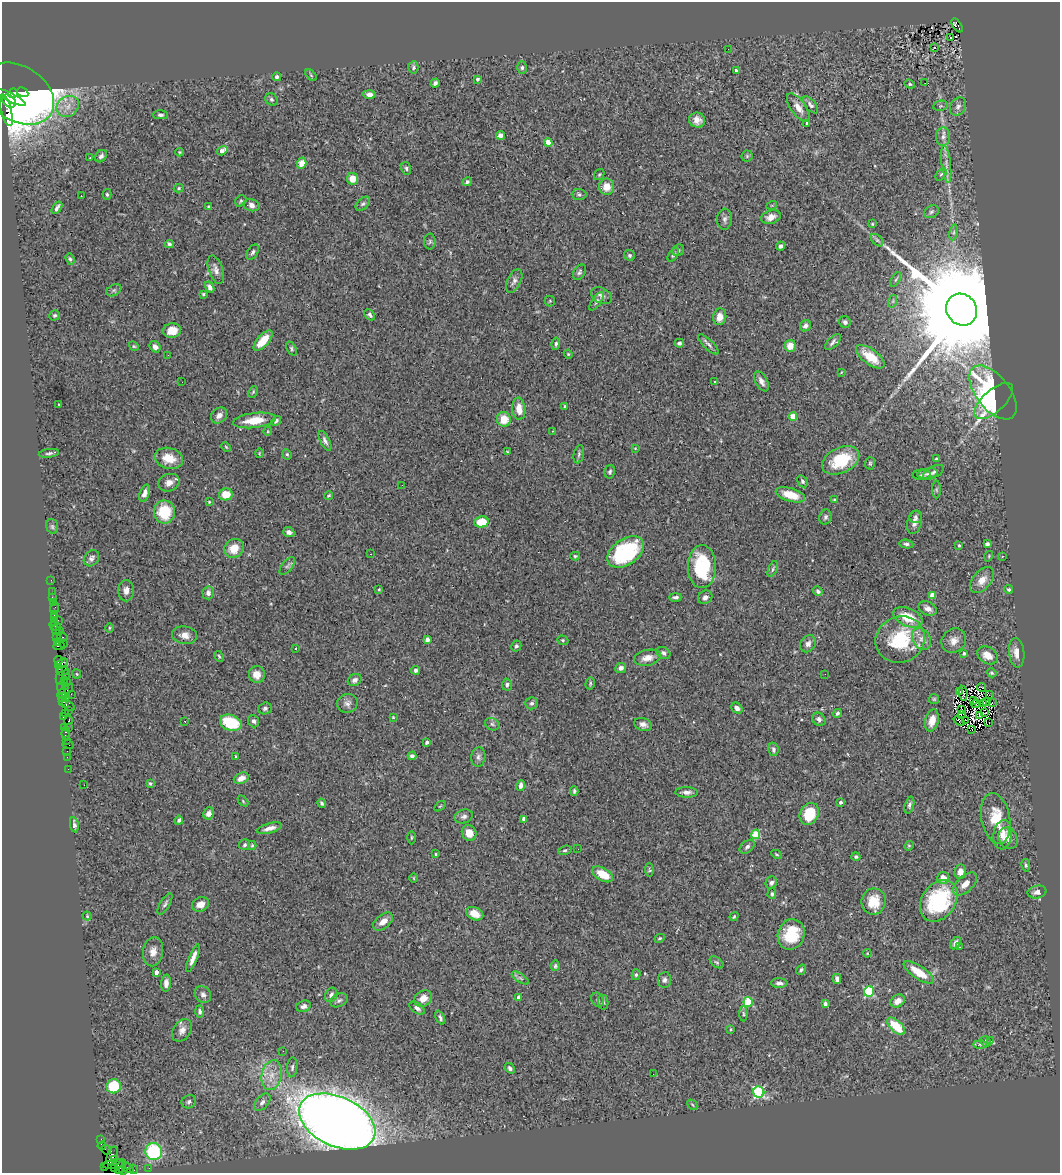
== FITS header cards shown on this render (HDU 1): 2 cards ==
NAXIS1  =                 1058
NAXIS2  =                 1171

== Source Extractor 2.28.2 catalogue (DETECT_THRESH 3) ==
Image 1058 x 1171 px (HDU 1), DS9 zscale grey, 1 PNG px = 1 image px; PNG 1062 x 1175 px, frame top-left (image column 1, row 1171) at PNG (2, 2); each listed source drawn as its Kron ellipse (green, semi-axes under 4 px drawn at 4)
Background 1.01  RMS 0.06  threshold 0.179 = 3 sigma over >= 5 px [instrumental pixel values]
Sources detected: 402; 7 with non-positive FLUX_AUTO (blend fragments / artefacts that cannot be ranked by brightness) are neither listed nor drawn; the other 395 listed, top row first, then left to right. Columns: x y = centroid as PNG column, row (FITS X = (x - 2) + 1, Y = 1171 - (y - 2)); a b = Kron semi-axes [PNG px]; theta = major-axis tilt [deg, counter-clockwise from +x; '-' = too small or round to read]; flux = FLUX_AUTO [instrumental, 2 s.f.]
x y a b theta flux
957 25 8 4 -56 320
951 37 3 2 - 4.6
934 48 3 3 - 53
728 49 2 2 - 2.7
413 67 6 5 - 8.3
522 68 6 4 89 6.9
736 70 3 3 - 6.3
311 75 7 4 -46 5.6
277 77 4 4 - 9.3
478 79 4 4 - 11
435 83 4 4 - 10
925 83 2 2 - 3.5
910 84 5 4 - 5.9
23 92 6 4 -29 600
13 93 5 4 - 1900
18 94 38 27 -33 3000
369 94 6 4 -1 18
11 98 17 4 -27 3900
271 99 6 6 - 8.3
9 101 8 5 -40 3200
811 105 10 5 -50 12
68 106 12 10 34 37
940 106 7 5 12 7
958 106 10 7 59 15
798 108 17 7 -55 32
6 110 16 5 -75 770
160 115 7 4 0 9.1
697 120 8 7 - 29
807 124 4 3 - 6.9
500 135 4 4 - 19
943 137 9 7 87 18
548 142 4 4 - 88
222 151 6 4 33 37
179 152 4 3 - 4.4
101 156 7 5 47 13
747 156 5 5 - 5.5
90 158 2 2 - 2.2
302 163 5 4 - 45
946 164 18 4 -83 25
406 168 6 5 - 7.3
941 174 7 4 53 6.2
599 175 6 4 54 5.7
353 179 6 5 - 45
467 182 5 4 - 9.3
607 187 8 7 - 48
179 188 5 4 - 5.7
107 194 5 4 - 7.3
579 194 7 5 -1 8.6
81 196 2 2 - 2.8
241 201 6 5 - 6.5
363 204 8 5 43 9.2
251 205 8 6 -15 23
772 205 5 3 - 3.5
208 207 3 3 - 4.6
57 208 7 3 55 13
931 212 8 6 33 9
771 217 10 6 18 28
725 219 10 7 84 15
872 224 3 3 - 3.6
953 232 8 4 81 8.7
877 240 7 4 -45 9
430 242 8 6 88 9.2
169 244 4 3 - 7.8
780 246 4 3 - 13
678 250 6 5 - 7.5
253 252 8 5 58 10
630 255 6 5 - 7.7
673 255 7 4 55 7.6
70 259 6 4 -70 7.2
216 270 15 7 -72 22
579 272 8 5 57 10
896 279 8 3 60 5.8
514 281 13 6 64 17
210 287 6 4 -62 18
114 290 8 5 29 9.1
203 294 4 4 - 5
601 296 11 7 -28 18
550 301 5 5 - 5.1
597 301 11 4 53 10
893 301 6 4 72 6.3
962 310 16 15 - 150000
55 315 5 5 - 6.6
370 315 6 4 -45 10
720 317 8 6 82 34
845 322 6 5 - 14
805 326 6 5 - 17
172 330 9 7 10 42
263 341 13 5 48 68
833 342 10 5 43 12
679 343 5 4 - 9.1
556 344 6 4 83 8.3
708 344 13 5 -44 13
134 346 5 4 - 5
790 346 6 5 - 54
155 347 6 5 - 19
291 349 7 4 -58 7.6
568 354 4 4 - 4.1
168 355 2 2 - 1.8
870 357 17 7 -36 87
841 372 4 3 - 3
761 381 11 5 -61 20
182 382 2 2 - 2.6
714 382 3 2 - 4.8
253 392 6 4 65 5.1
993 392 32 16 -51 640
994 401 24 11 42 380
59 404 3 2 - 3.2
565 406 4 4 - 4.9
519 409 11 6 -84 49
219 415 9 7 44 22
793 417 4 4 - 110
504 419 7 7 - 68
254 420 21 7 7 83
276 421 5 3 - 8
268 431 5 3 - 3.3
552 431 2 2 - 4.1
325 441 11 4 -63 14
226 447 5 3 - 4.2
635 448 4 3 - 3.4
507 451 4 2 - 2.7
49 453 10 4 8 9.2
259 453 5 3 - 3.3
287 454 5 4 - 6.1
579 454 9 5 77 8.5
169 458 14 10 -13 62
936 459 4 3 - 6.3
841 460 19 12 26 180
870 463 6 5 - 6.6
610 472 7 5 76 8.2
933 472 11 5 28 12
928 474 10 5 8 11
922 475 9 5 0 8.3
802 481 6 4 -59 8.4
169 483 11 8 22 28
402 485 2 2 - 1.7
936 490 9 4 -90 7.1
145 493 9 5 70 20
226 494 7 6 - 73
790 495 15 6 -17 72
328 496 4 3 - 4.5
835 500 4 4 - 8.8
209 502 3 3 - 3.8
164 512 11 10 - 150
825 517 8 6 73 11
915 517 6 6 - 10
481 522 7 5 9 84
915 522 12 7 75 22
52 526 8 5 -74 9.3
289 532 6 5 - 15
906 544 7 4 -8 9.3
987 544 4 4 - 11
959 545 3 3 - 4.4
234 548 10 9 - 65
626 552 20 13 34 330
370 554 3 2 - 4.7
575 556 5 4 - 5
989 556 5 3 - 3.5
1002 556 3 3 - 4.1
91 558 9 7 52 13
287 566 11 5 52 11
702 567 21 14 90 270
773 569 8 4 69 7.9
51 580 2 2 - 8.1
982 580 15 9 50 43
379 589 3 3 - 3.7
1009 589 4 3 - 7.3
126 591 11 8 -90 22
818 591 5 4 - 10
52 592 2 2 - 28
208 593 6 5 - 15
932 595 4 4 - 62
675 597 6 3 0 10
705 597 7 6 - 16
52 598 3 2 - 34
53 603 3 3 - 65
55 608 6 2 69 18
928 609 9 6 -26 21
54 614 3 2 - 47
908 617 15 9 -23 110
54 618 3 3 - 42
58 620 2 2 - 16
55 622 2 2 - 28
55 626 6 3 -22 69
109 628 5 3 - 3.8
55 629 3 2 - 50
59 631 2 2 - 43
185 635 13 8 -9 29
63 637 5 3 - 140
56 638 3 3 - 28
921 639 11 8 -59 31
427 640 4 4 - 22
563 640 6 4 -20 6.3
900 640 25 23 24 260
954 641 13 11 46 34
57 643 3 3 - 25
64 644 3 2 - 90
808 644 9 7 55 18
59 646 6 3 6 73
516 646 5 4 - 7.6
295 648 3 3 - 15
663 653 7 5 -31 11
964 653 4 3 - 8.1
1017 653 15 7 -84 33
987 655 11 8 -32 43
219 656 6 4 -62 5.4
647 658 14 7 12 35
58 660 4 3 - 99
61 664 7 3 29 180
621 668 5 5 - 17
59 669 3 2 - 27
416 670 4 4 - 14
63 671 6 3 12 100
992 673 5 4 - 6.1
77 674 5 4 - 4.4
257 674 8 8 - 38
825 674 2 2 - 2.5
66 675 4 3 - 130
60 679 6 2 90 160
64 680 2 2 - 37
355 680 7 5 31 14
67 682 2 2 - 36
590 683 6 4 72 5.9
507 685 6 5 - 9.3
65 686 3 3 - 65
982 687 4 2 - 1.2
61 688 6 2 -84 64
65 691 9 4 37 210
960 692 3 2 - 1.5
963 693 7 3 -81 3.7
71 694 2 2 - 41
989 695 2 2 - 9.8
66 696 3 3 - 160
62 697 4 3 - 90
934 699 5 5 - 5.1
973 701 3 2 - 2.1
987 701 2 2 - 6.1
63 702 4 2 - 61
347 703 10 9 - 19
532 703 6 6 - 10
976 703 5 2 - 1.4
984 703 4 2 - 3.9
992 703 3 2 - 1.8
68 706 7 3 -33 85
265 708 7 5 19 9.6
737 708 6 5 - 16
68 710 2 2 - 46
962 710 3 2 - 3.1
65 713 2 2 - 16
837 713 4 4 - 8.6
984 713 4 2 - 2
961 714 3 2 - 2.7
980 715 3 2 - 0.1
63 717 3 2 - 43
393 717 4 3 - 3.7
819 719 7 6 - 14
68 720 4 3 - 77
932 720 11 6 77 45
965 720 3 2 - 2.8
185 721 3 2 - 14
254 721 6 5 - 11
959 721 6 2 -38 1.8
231 723 11 8 -20 160
989 723 2 2 - 1.2
492 724 7 6 - 8.7
643 724 9 6 -20 17
64 728 3 3 - 48
69 728 3 2 - 41
971 729 3 2 - 1.6
66 733 6 3 85 85
66 740 2 2 - 23
427 742 4 3 - 8.5
68 745 6 3 -17 120
773 749 7 5 -79 11
67 751 2 2 - 19
235 756 3 2 - 4
412 756 4 4 - 11
67 757 2 2 - 29
478 757 10 7 83 14
68 769 2 2 - 20
241 778 8 5 24 32
150 783 4 4 - 5.1
84 785 2 2 - 1.8
521 786 6 4 78 14
574 791 4 3 - 6.9
687 792 11 5 -2 18
243 801 6 4 -47 4.7
841 802 3 3 - 9.8
322 803 5 4 - 7.7
909 805 8 4 73 10
440 806 6 3 36 4.2
209 813 6 5 - 22
809 814 11 9 60 130
464 816 9 6 16 14
524 819 4 4 - 25
996 819 26 14 -79 110
179 820 4 3 - 7.9
74 825 8 3 -81 11
269 828 13 5 16 27
469 833 8 7 - 37
756 834 5 4 - 160
1003 835 14 9 82 41
411 837 7 3 89 5.4
1008 838 11 9 -61 31
245 845 5 5 - 8
252 845 4 4 - 5.5
909 846 5 4 - 4.9
747 847 8 5 39 12
578 849 2 2 - 1.6
565 850 7 4 17 6.5
436 854 4 3 - 4.3
776 854 5 3 - 4.1
856 857 4 4 - 6.6
1026 865 6 4 -79 6.3
649 870 7 4 -87 5.6
960 872 7 5 84 27
603 874 11 6 -30 75
414 878 5 3 - 3.4
943 878 6 6 - 30
771 883 6 5 - 13
965 884 15 8 43 33
1037 892 9 6 12 19
772 894 5 4 - 7.3
874 901 13 12 - 79
939 901 22 16 56 380
165 904 12 5 61 12
200 904 9 7 26 30
475 914 9 6 -26 50
87 916 4 4 - 4.3
734 917 5 3 - 5.2
383 921 11 6 39 33
791 934 15 13 68 140
660 938 5 4 - 5.4
956 943 7 4 58 13
959 947 3 2 - 5.2
153 952 15 10 81 31
867 953 4 3 - 3.4
193 958 15 4 68 29
717 962 8 4 -36 6.9
555 966 5 4 - 7
801 970 5 4 - 7
156 972 4 3 - 22
919 972 18 6 -34 88
636 975 5 4 - 6.7
520 978 10 4 -34 8.6
837 979 5 4 - 17
664 980 8 6 83 12
166 983 8 5 84 23
779 983 8 5 -1 15
869 991 5 5 - 310
203 994 9 7 -48 14
331 995 7 6 - 14
519 997 4 3 - 16
423 999 9 7 32 35
339 1000 9 6 28 12
598 1000 7 6 - 7.8
898 1001 7 6 - 33
603 1002 7 5 -81 8.7
748 1002 5 4 - 210
825 1004 4 3 - 12
303 1006 7 5 16 16
417 1008 9 5 -34 15
200 1011 6 4 -89 11
743 1014 8 3 -89 6.2
440 1018 7 4 -65 10
896 1026 11 5 -44 120
731 1029 3 3 - 4.1
182 1030 12 8 54 27
986 1041 5 4 - 6.1
991 1041 4 3 - 34
980 1044 6 4 -2 7.3
283 1051 2 2 - 18
292 1067 10 5 85 9.5
510 1068 6 4 -56 11
653 1074 2 2 - 1.9
272 1075 15 10 78 52
114 1086 7 7 - 140
759 1092 6 5 - 470
189 1102 7 6 - 11
262 1102 10 6 50 17
692 1105 5 3 - 4.1
337 1122 40 24 -25 7900
101 1139 3 2 - 15
102 1146 4 2 - 35
106 1150 5 2 - 33
154 1152 8 8 - 280
112 1156 10 5 70 410
115 1159 3 2 - 100
115 1164 12 4 9 320
104 1167 4 2 - 35
120 1167 7 3 58 140
115 1168 3 2 - 46
128 1168 7 3 -32 110
149 1168 2 2 - 12
134 1169 4 2 - 31
123 1170 4 3 - 59
At the frame edge (FLAGS 8, measured only in part): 1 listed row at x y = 123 1170
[7 non-positive-flux detections neither listed nor drawn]